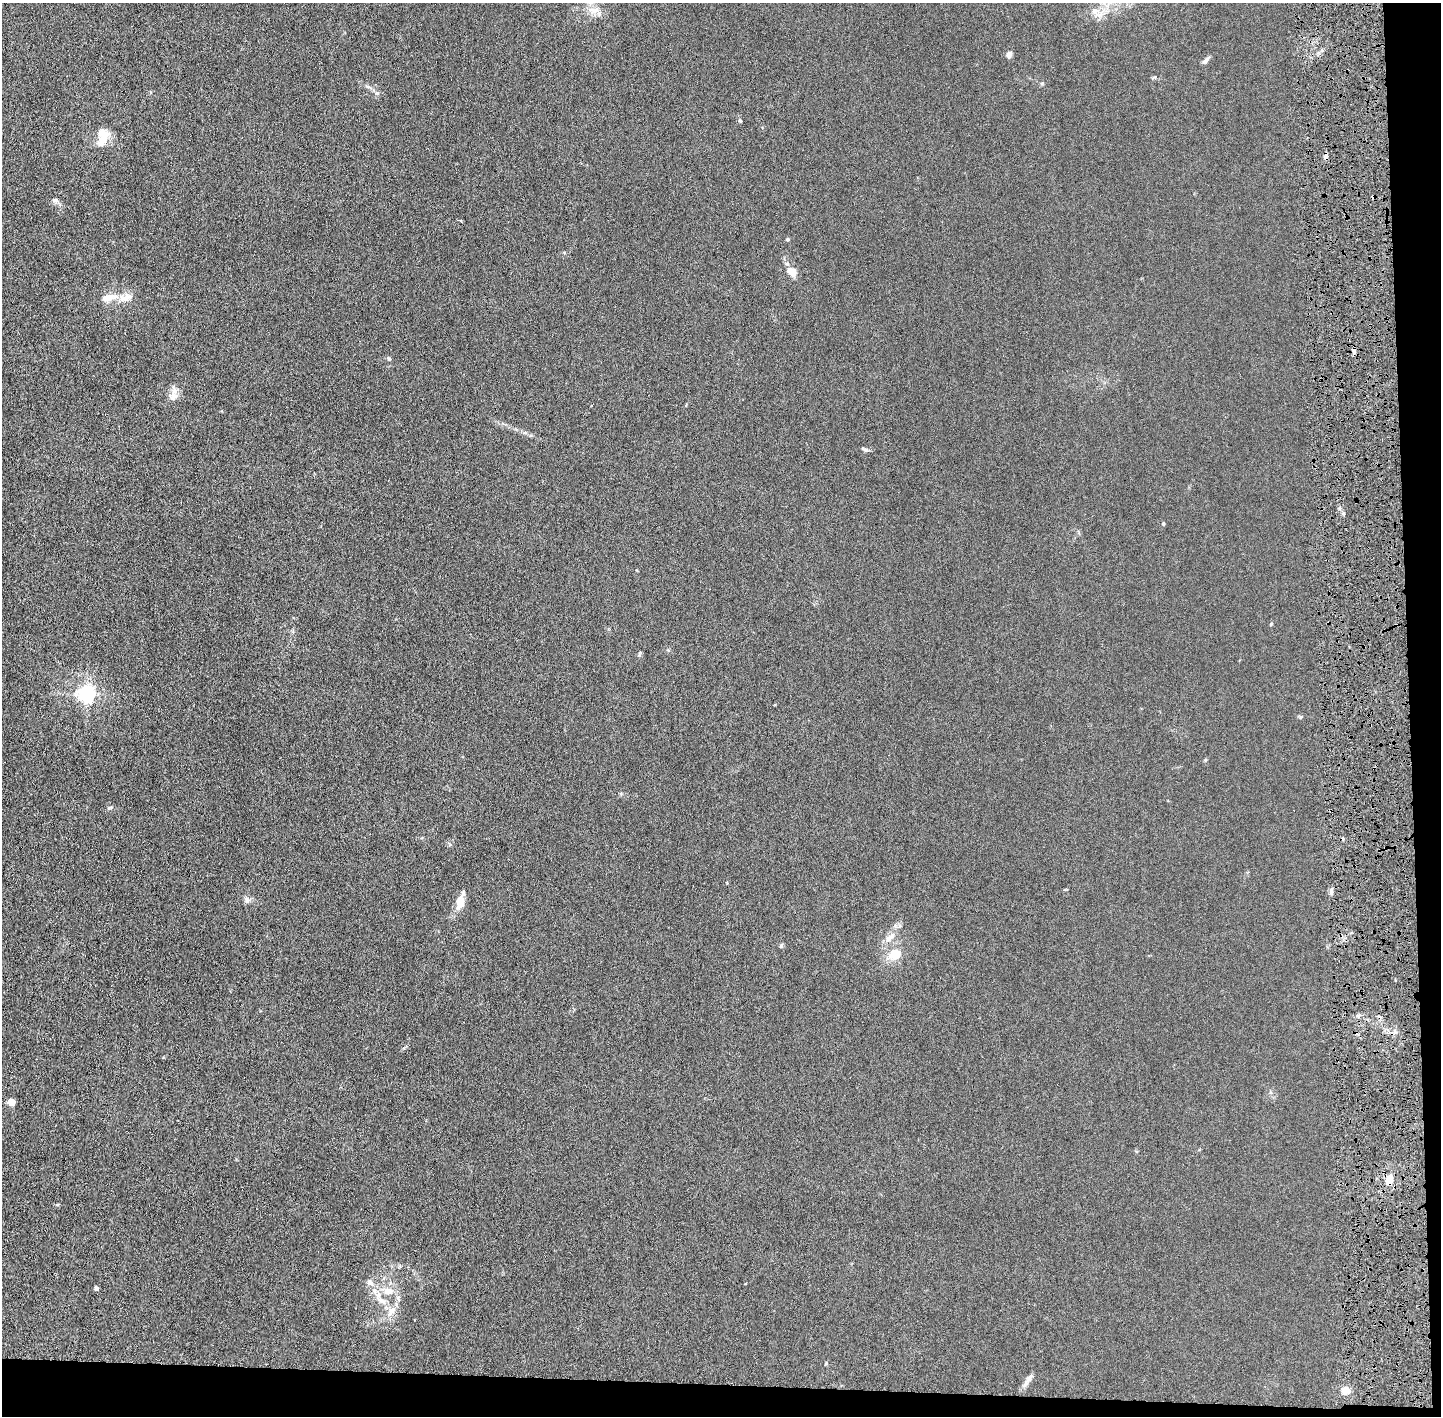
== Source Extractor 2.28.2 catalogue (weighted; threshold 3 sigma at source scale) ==
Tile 9 of 3 x 3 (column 3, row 3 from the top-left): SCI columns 2908-4346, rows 7-1420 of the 4376 x 4256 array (HDU 1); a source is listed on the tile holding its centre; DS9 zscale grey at full resolution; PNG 1443 x 1418 px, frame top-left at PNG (2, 3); no overlay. Shown black and unused: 5% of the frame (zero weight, under 4 of 8 exposures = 1% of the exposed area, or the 3 px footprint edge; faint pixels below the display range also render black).
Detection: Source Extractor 2.28.2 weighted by HDU 2 'WHT'; one run over the whole footprint, this tile lists its part. Background 0.0134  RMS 0.0044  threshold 0.0178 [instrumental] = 3 sigma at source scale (4.09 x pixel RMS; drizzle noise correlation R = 1.36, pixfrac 0.8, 0.05/0.05 arcsec/px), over >= 5 px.
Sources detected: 37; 2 cosmic-ray / hot-pixel residue — not listed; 3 inside a brighter listed object's ellipse — not listed separately; the other 32 listed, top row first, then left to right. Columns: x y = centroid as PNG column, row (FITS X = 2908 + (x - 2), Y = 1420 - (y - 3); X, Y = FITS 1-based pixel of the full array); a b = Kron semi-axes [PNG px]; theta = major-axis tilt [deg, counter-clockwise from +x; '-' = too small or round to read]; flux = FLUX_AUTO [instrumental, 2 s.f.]
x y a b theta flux
594 10 20 6 -4 3.1
1095 11 9 6 1 1.7
1009 54 9 7 60 1.2
1206 60 11 4 46 1.2
377 93 6 5 - 0.71
740 121 5 4 - 0.41
103 139 23 9 62 5.4
55 200 7 5 1 0.83
788 239 5 4 - 0.55
792 272 11 8 -43 4.1
108 297 22 9 13 4.8
389 359 6 5 - 0.71
173 396 15 11 -84 3.1
865 449 8 5 -27 0.83
1163 524 5 4 - 0.4
1271 624 5 3 - 0.36
86 694 6 6 - 130
1331 892 7 5 -71 0.96
247 900 9 7 -60 1.3
460 902 15 9 82 5.3
890 937 15 7 42 2.7
895 954 13 13 - 7.4
11 1102 5 4 - 7.2
1389 1179 9 7 84 6.9
369 1282 9 7 77 1.4
96 1288 4 4 - 1.3
388 1291 7 7 - 3.7
378 1295 12 5 88 2.1
391 1311 17 9 52 3.8
826 1363 4 4 - 0.41
1029 1378 17 6 57 1.9
1345 1391 12 9 3 3.2
Overlapping masked pixels (flux is a lower limit): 1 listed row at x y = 1389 1179
Unlisted compact peaks at least as high as the median listed source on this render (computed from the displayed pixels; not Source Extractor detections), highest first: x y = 109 808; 781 946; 404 1048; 1300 717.